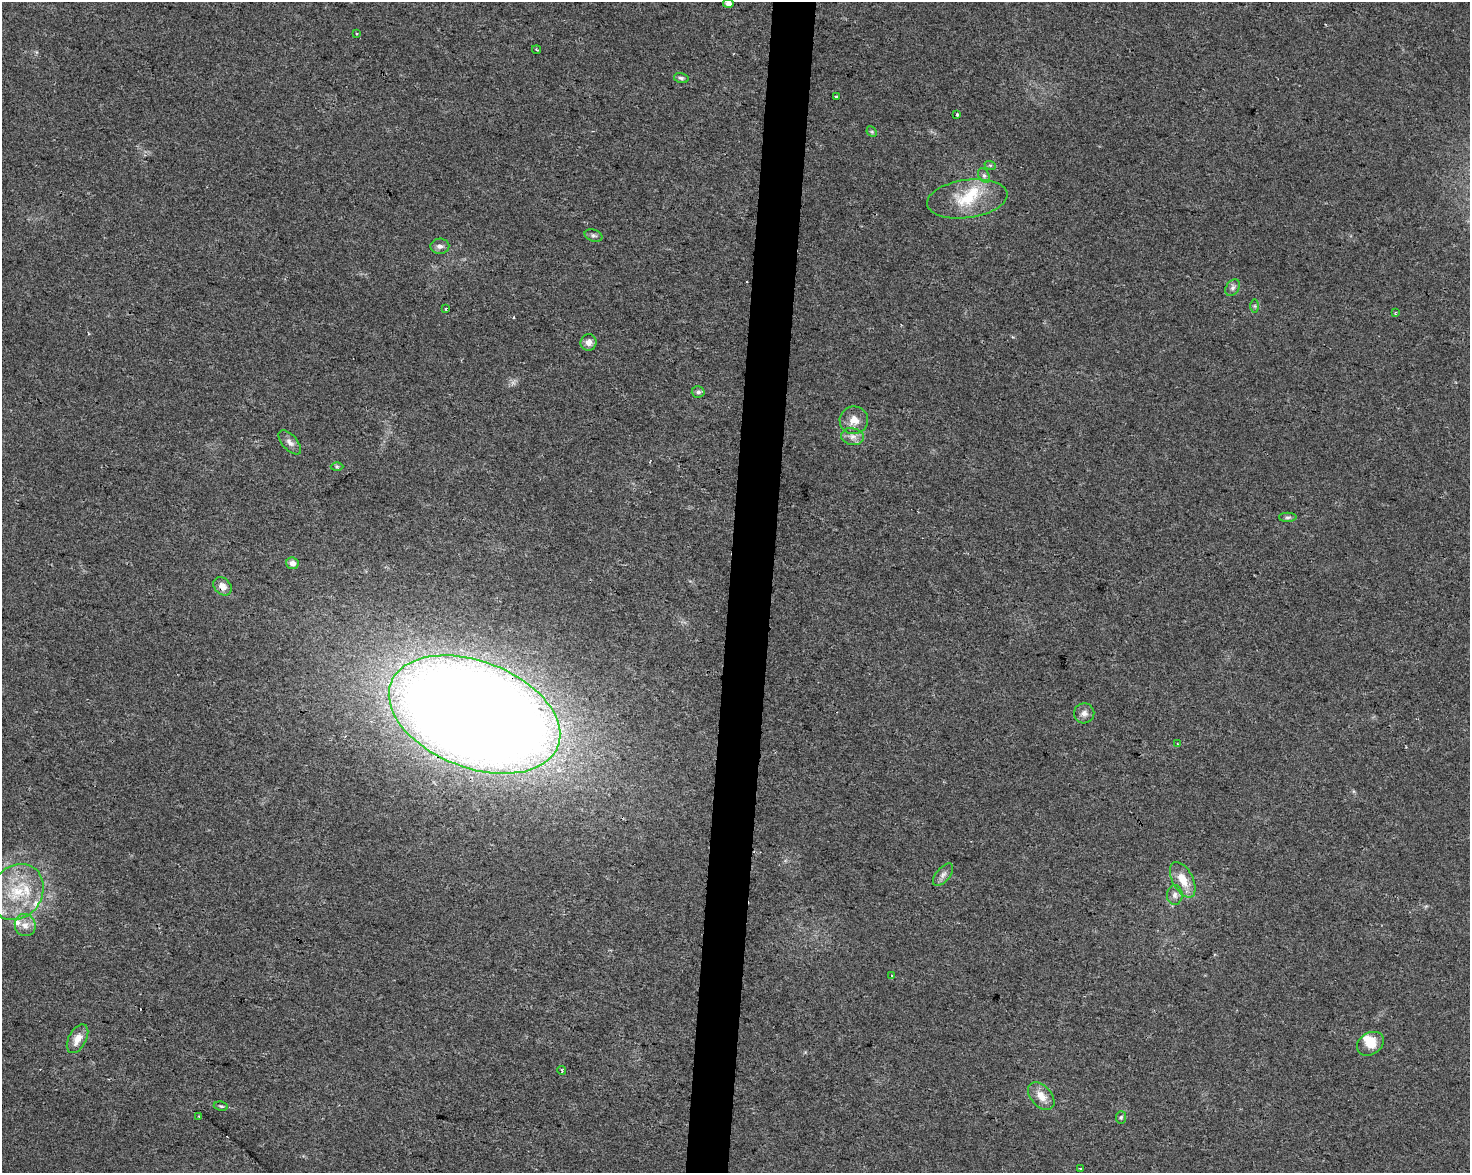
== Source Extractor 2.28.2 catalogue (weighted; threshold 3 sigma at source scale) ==
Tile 5 of 3 x 4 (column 2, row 2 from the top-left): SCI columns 1753-3220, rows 2343-3513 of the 4915 x 4692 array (HDU 1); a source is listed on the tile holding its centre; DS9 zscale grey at full resolution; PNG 1472 x 1175 px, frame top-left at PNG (2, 2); each listed source drawn as its Kron ellipse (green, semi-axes under 4 px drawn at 4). Shown black and unused: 3% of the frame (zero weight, under 2 of 3 exposures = <1% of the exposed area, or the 3 px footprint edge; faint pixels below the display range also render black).
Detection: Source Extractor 2.28.2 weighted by HDU 2 'WHT'; one run over the whole footprint, this tile lists its part. Background 0.0211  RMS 0.0045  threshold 0.0201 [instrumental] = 3 sigma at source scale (4.5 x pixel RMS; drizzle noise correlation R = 1.50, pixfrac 1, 0.0396/0.0396 arcsec/px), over >= 5 px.
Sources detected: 49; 2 cosmic-ray / hot-pixel residue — neither listed nor drawn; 5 inside a brighter listed object's ellipse — not listed separately; the other 42 listed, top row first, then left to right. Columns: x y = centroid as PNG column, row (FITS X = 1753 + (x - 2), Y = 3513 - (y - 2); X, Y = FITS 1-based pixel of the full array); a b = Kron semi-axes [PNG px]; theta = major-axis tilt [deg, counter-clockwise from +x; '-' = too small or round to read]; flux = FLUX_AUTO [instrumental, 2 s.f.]
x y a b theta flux
728 3 5 4 - 2.1
357 33 3 3 - 0.75
537 50 5 2 - 0.42
681 78 7 5 -16 0.94
837 97 3 3 - 3.5
957 115 3 3 - 0.83
872 132 6 4 -46 0.68
990 165 6 3 -18 0.56
984 175 8 5 -63 1.2
967 199 40 19 8 18
593 235 9 6 -17 1.1
440 246 9 7 1 2
1233 288 9 6 51 1.4
1255 306 7 4 -89 0.72
446 309 3 2 - 0.52
1396 312 4 3 - 0.54
589 342 8 8 - 2.8
698 392 6 5 - 1.1
854 420 14 14 - 5.2
853 437 11 8 -10 2.9
290 442 15 7 -49 2.4
337 466 6 4 -1 0.65
1288 517 9 4 1 0.99
292 563 6 6 - 2.9
222 586 10 8 -45 3.2
1084 713 10 10 - 2.4
474 714 89 53 -21 1500
1178 744 3 2 - 0.35
943 875 13 6 50 2.1
1183 880 19 10 -62 7.9
17 892 29 25 54 24
1175 895 10 8 89 2.2
25 925 11 10 - 3.8
892 976 4 3 - 0.59
78 1039 15 9 61 5.1
1370 1044 14 10 32 6.3
562 1071 4 3 - 0.91
1041 1096 16 10 -48 5.3
221 1106 7 4 -8 0.7
199 1116 3 2 - 0.46
1121 1117 6 5 - 0.72
1080 1168 3 3 - 1.1
Overlapping masked pixels (flux is a lower limit): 1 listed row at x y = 474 714
Isophote crosses this tile's border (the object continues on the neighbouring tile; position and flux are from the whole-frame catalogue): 1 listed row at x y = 728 3